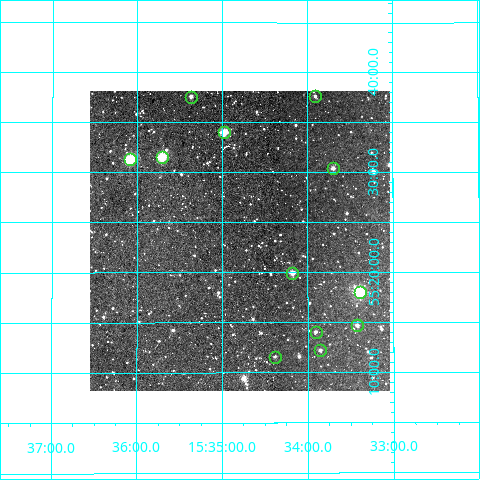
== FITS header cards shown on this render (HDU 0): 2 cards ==
NAXIS1  =                  300
NAXIS2  =                  300

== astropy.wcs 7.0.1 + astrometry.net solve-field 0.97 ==
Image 300 x 300 px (HDU 0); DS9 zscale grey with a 90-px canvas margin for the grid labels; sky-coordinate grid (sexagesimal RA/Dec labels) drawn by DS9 from the SOLVED WCS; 12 Tycho-2 reference stars matched to detected sources circled (green)
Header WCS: RA---TAN/DEC--TAN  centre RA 15:34:48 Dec +55:23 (233.70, +55.39 deg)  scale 6 arcsec/px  FOV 30.0' x 30.0'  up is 0 deg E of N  parity normal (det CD < 0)
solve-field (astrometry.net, Tycho-2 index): VERIFIED the header's WCS against the Tycho-2 star catalogue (verified at 2 index scales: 8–12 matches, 0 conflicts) and refined it, rather than solving blind
Solved WCS: RA---TAN-SIP/DEC--TAN-SIP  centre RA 15:34:48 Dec +55:23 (233.70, +55.39 deg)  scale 5.99 arcsec/px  FOV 30.0' x 30.0'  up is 0 deg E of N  parity normal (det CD < 0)
The solver's refit moves the header's centre by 1.5 arcsec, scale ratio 0.9988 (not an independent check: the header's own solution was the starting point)
Tycho-2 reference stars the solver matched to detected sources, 12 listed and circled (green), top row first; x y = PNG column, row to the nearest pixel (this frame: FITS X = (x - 90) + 1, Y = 300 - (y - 91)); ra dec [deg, ICRS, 3 dp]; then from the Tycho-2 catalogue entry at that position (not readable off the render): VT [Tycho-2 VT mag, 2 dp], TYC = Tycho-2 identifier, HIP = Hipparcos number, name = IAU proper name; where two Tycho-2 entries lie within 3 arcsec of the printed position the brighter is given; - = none
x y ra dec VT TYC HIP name
315 96 233.476 +55.627 12.12 3872-508-1 - -
191 97 233.842 +55.626 11.69 3872-530-1 - -
224 132 233.745 +55.567 9.70 3872-430-1 - -
162 157 233.926 +55.526 9.10 3872-270-1 76358 -
130 159 234.021 +55.522 9.24 3872-267-1 76385 -
333 168 233.424 +55.506 11.49 3872-46-1 - -
292 273 233.544 +55.333 10.48 3872-238-1 - -
360 292 233.348 +55.300 8.72 3872-290-1 76164 -
357 325 233.355 +55.245 11.23 3872-392-1 - -
316 332 233.477 +55.234 12.58 3872-395-1 - -
320 350 233.463 +55.203 11.82 3872-459-1 - -
275 357 233.596 +55.193 12.32 3872-462-1 - -